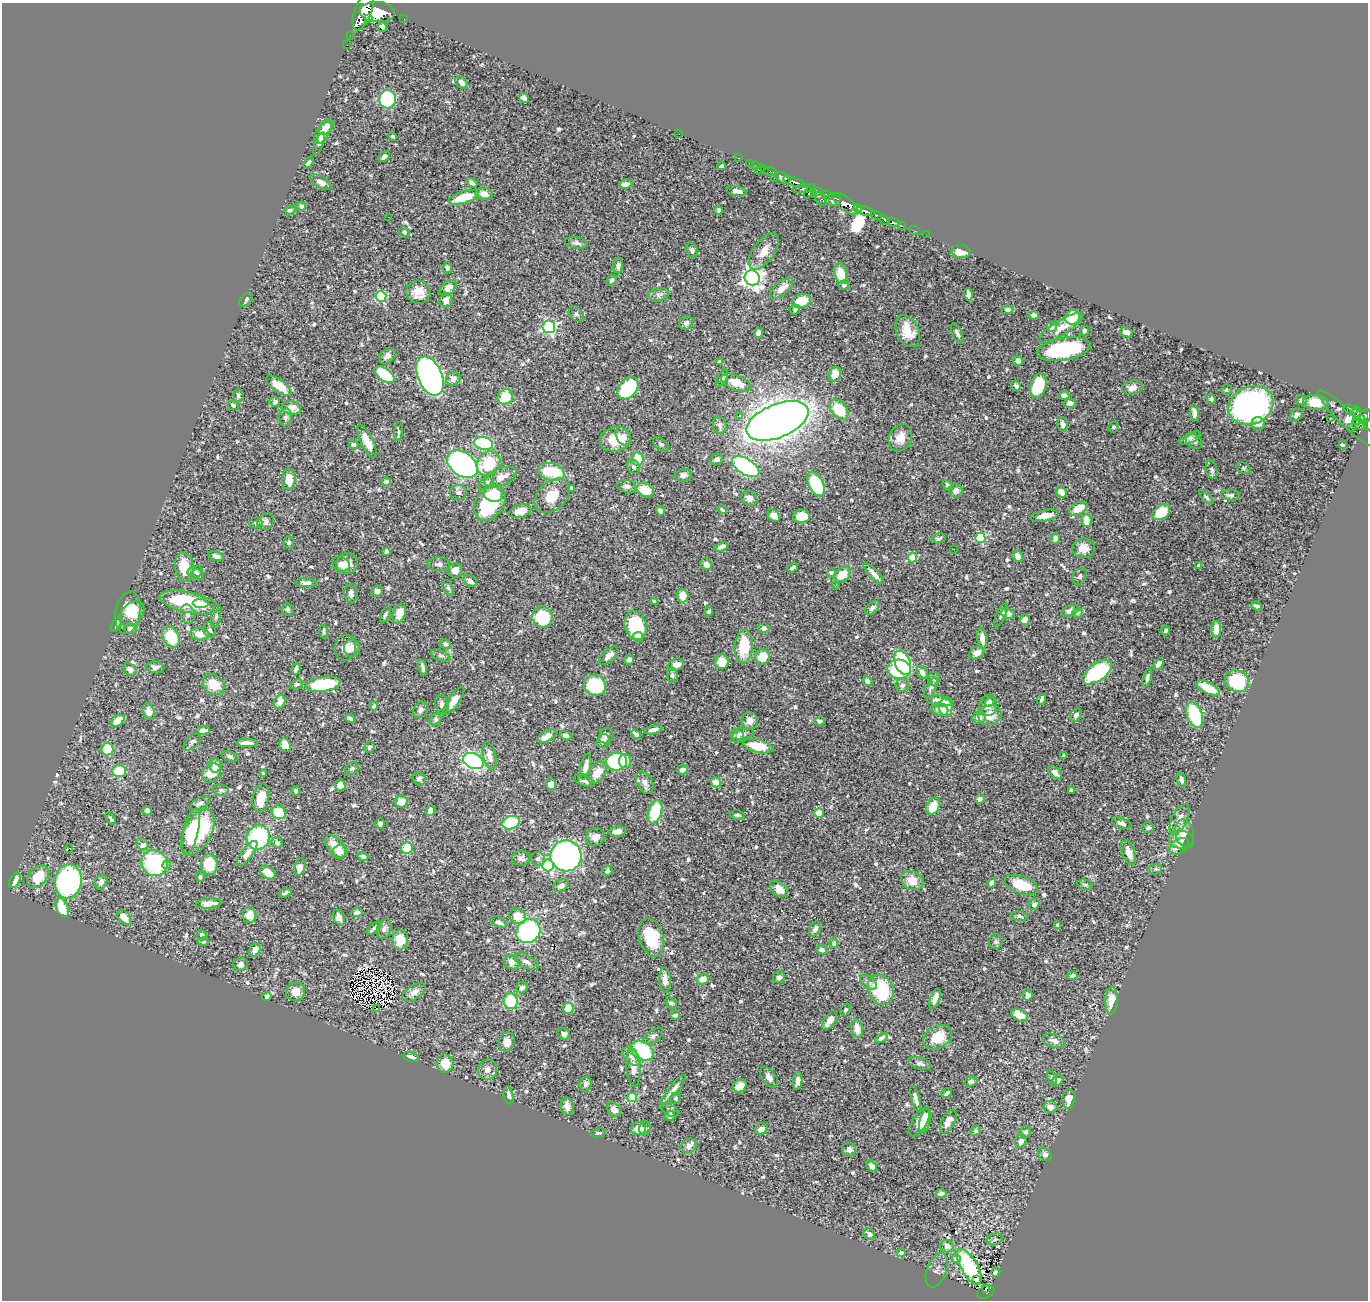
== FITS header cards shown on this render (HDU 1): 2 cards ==
NAXIS1  =                 1366
NAXIS2  =                 1298

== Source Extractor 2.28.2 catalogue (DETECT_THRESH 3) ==
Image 1366 x 1298 px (HDU 1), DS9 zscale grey, 1 PNG px = 1 image px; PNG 1370 x 1302 px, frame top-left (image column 1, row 1298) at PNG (2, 3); each listed source drawn as its Kron ellipse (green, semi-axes under 4 px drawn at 4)
Background 0.714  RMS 0.015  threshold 0.0459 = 3 sigma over >= 5 px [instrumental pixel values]
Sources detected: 725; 6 with non-positive FLUX_AUTO (blend fragments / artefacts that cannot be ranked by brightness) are neither listed nor drawn; of the other 719, the 500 brightest by FLUX_AUTO listed and drawn (219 fainter detections omitted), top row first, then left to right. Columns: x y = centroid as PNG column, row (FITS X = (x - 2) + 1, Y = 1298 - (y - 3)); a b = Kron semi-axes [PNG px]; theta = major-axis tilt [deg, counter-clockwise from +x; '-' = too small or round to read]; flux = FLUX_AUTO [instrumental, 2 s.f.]
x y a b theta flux
363 11 21 8 69 7000
377 12 18 10 -3 7700
368 19 4 3 - 810
404 19 2 2 - 9.7
382 27 5 4 - 2.3
350 36 2 2 - 6.4
347 45 2 2 - 10
461 82 7 5 -47 5.4
524 98 5 4 - 4
388 99 9 8 - 92
326 127 8 6 48 8.4
323 133 13 6 57 13
679 134 2 2 - 3.2
393 137 3 3 - 2.6
319 144 12 4 68 3.6
384 157 6 4 42 3.9
739 158 3 2 - 24
308 162 6 3 52 2
749 163 2 2 - 12
755 165 3 2 - 29
722 166 4 3 - 2.3
760 169 6 2 45 38
764 169 3 2 - 31
770 172 6 3 -3 40
774 177 3 2 - 20
783 178 8 5 -29 1900
321 182 12 5 -31 6.2
794 182 12 3 -21 1600
472 183 6 4 -33 2.5
625 184 7 4 7 5.7
803 188 11 4 8 560
737 191 10 5 -11 5.1
810 191 8 3 57 560
817 192 7 4 -13 700
484 194 8 6 -7 9.7
827 195 6 4 -21 470
464 197 15 6 17 30
821 199 7 5 -50 290
833 200 8 6 13 1100
846 204 15 6 -40 3500
301 206 4 4 - 3.4
858 208 4 3 - 520
290 210 6 4 14 2.4
719 210 4 4 - 3.4
865 211 9 4 -14 1600
876 215 6 3 -24 370
388 217 2 2 - 22
884 219 6 3 -42 200
893 222 6 3 -25 78
902 226 2 2 - 13
914 230 6 2 -18 17
404 232 5 5 - 2.3
926 235 2 2 - 5.5
576 243 11 5 -10 3.8
692 250 7 6 - 3
764 251 21 10 55 14
961 251 9 6 -3 13
618 266 8 5 90 3.6
447 268 5 5 - 2.7
841 273 10 6 -82 19
752 278 8 7 - 650
612 280 5 4 - 2.7
844 285 5 4 - 2.6
448 288 10 6 42 8
782 288 14 7 39 9.3
418 292 12 11 - 14
968 294 6 4 -85 6.3
659 295 10 6 10 4.1
381 296 5 5 - 99
246 299 8 5 46 2.2
446 300 7 6 - 7.4
802 301 9 7 15 23
795 310 5 5 - 2.1
1008 310 6 4 0 2.6
577 314 9 6 -47 2.9
1034 315 5 4 - 5.1
1073 317 7 7 - 47
686 323 7 6 - 4.3
549 327 6 6 - 220
1052 327 5 5 - 4.1
1061 328 26 7 32 12
908 331 17 11 -65 22
1085 331 5 4 - 2.3
1126 332 7 4 -23 7.2
758 333 5 4 - 4.1
957 333 11 5 -67 3.7
1064 349 27 11 10 84
387 356 9 6 43 4.9
1018 361 5 5 - 6.8
720 362 4 3 - 2.3
835 374 7 6 - 14
384 375 12 6 -36 63
430 376 21 12 -67 430
722 378 9 4 61 2.7
453 379 7 6 - 5.8
736 383 16 7 -21 20
279 386 15 6 -35 23
1016 386 5 4 - 2.3
1038 386 13 7 74 60
628 388 13 8 49 63
1132 388 10 7 13 7.6
1226 390 5 5 - 2.1
238 395 6 5 - 3.1
1064 395 5 4 - 5.1
505 397 8 7 - 25
1211 399 5 4 - 2.8
1301 400 5 5 - 4.2
275 401 5 5 - 3
1316 402 13 7 -6 27
1070 403 5 4 - 5.5
233 405 5 4 - 2.3
1251 405 23 18 23 320
291 408 10 6 -8 16
839 409 11 7 -51 43
1351 409 7 3 -20 260
1194 412 9 4 -83 4.8
1357 413 7 3 90 340
740 415 3 3 - 3.7
1296 415 7 5 49 3
1365 416 7 5 57 630
286 417 9 6 86 3.1
1330 419 2 2 - 170
1348 420 41 8 -44 71
1359 420 6 3 26 360
778 421 33 16 22 1400
1063 424 7 5 -76 4
1258 424 7 6 - 7.6
1359 424 7 5 -45 430
720 425 9 6 -78 4.5
1113 427 6 5 - 2.3
1351 427 2 2 - 11
399 432 9 4 85 2.2
623 436 10 6 -59 4.9
900 438 14 11 65 13
1190 438 11 5 24 4.1
615 439 15 12 12 28
367 441 18 6 -64 17
1194 441 9 6 -35 3.6
483 443 10 6 -9 120
354 444 5 4 - 2.2
661 444 9 5 -38 2.5
1342 445 4 3 - 2.4
638 459 7 6 - 25
716 459 7 5 25 4
488 463 13 11 54 43
462 464 17 11 -35 270
634 467 8 6 -58 2.8
746 467 15 8 -32 220
1244 468 8 5 -27 1.9
1212 470 9 5 -74 3
551 472 14 8 -15 53
683 475 8 6 11 3.7
501 477 17 9 23 12
289 479 11 6 -88 17
386 482 4 4 - 4.7
487 483 9 5 43 2.7
816 484 13 7 -64 80
947 485 6 4 -48 3.2
627 486 9 6 -11 5.7
571 489 4 4 - 8.5
645 490 9 6 -22 25
956 491 7 6 - 7.8
458 492 8 7 - 3.5
1061 492 6 5 - 10
493 494 9 7 -8 30
1230 495 9 5 -7 2.8
552 496 20 14 42 22
1206 497 9 4 -46 2.1
749 498 8 7 - 5.4
490 503 19 14 57 96
1078 509 10 6 30 17
722 510 5 3 - 2.1
520 511 11 6 17 13
660 511 5 4 - 4.6
1161 512 10 6 36 32
774 516 7 5 -44 6.7
801 516 8 6 7 26
1045 516 14 5 11 15
1086 520 6 5 - 16
266 522 8 7 - 4.7
256 523 6 5 - 2.1
938 538 7 4 13 2.8
980 538 5 5 - 80
1055 539 5 4 - 3.7
289 542 6 5 - 2.2
721 547 7 4 23 3.6
1084 548 11 10 - 12
954 549 2 2 - 2.3
386 551 4 3 - 2.2
216 556 8 4 -19 3.4
1018 556 6 5 - 7.6
912 558 4 4 - 50
347 563 11 10 - 10
341 564 9 7 -25 8.1
439 564 11 7 0 4
706 564 6 5 - 7.2
1199 565 4 4 - 2.1
184 567 15 9 -81 25
793 568 5 3 - 3.1
455 570 7 7 - 6.4
195 572 7 5 12 3.1
831 573 4 4 - 5.9
198 574 6 4 -34 2.1
842 574 9 6 42 16
874 574 13 4 -46 7.1
1080 576 9 6 63 2.8
470 581 7 5 -36 4.1
306 583 11 4 -4 4.1
835 586 2 2 - 3.6
448 588 8 5 -62 2.3
377 591 6 5 - 4.7
351 593 9 6 -88 4.5
682 596 7 6 - 12
189 602 30 10 -12 73
654 602 4 3 - 2
201 604 8 4 -4 6.8
1257 606 6 3 -19 3.1
872 608 8 5 45 3.6
288 609 6 6 - 2
1070 610 9 5 24 5.4
709 611 5 4 - 2.4
128 613 21 12 80 24
132 613 14 10 44 20
1078 613 5 5 - 2.1
188 614 9 7 -75 4.2
399 614 10 6 70 11
1008 614 7 5 -22 7.8
385 615 8 3 66 2.2
1001 615 13 4 65 2.6
216 616 11 5 80 2.4
542 617 11 10 - 52
1025 620 5 5 - 7.4
116 624 8 4 58 2.2
636 625 15 10 -74 67
764 628 6 5 - 3.3
131 629 6 5 - 3.3
1216 629 8 5 86 11
210 630 8 6 -71 2.4
1166 630 5 4 - 2.7
324 632 7 4 -86 2.1
200 634 10 6 -7 9.2
171 637 11 8 -61 42
638 637 5 4 - 7.3
982 638 10 5 -85 9.5
446 644 5 4 - 2.8
744 646 16 9 85 37
345 648 13 11 78 10
352 648 9 8 - 6
977 653 8 6 30 7.6
441 655 10 5 -22 2.8
609 656 12 6 43 8.1
763 657 7 7 - 18
629 660 5 4 - 4.2
722 662 7 7 - 18
903 663 13 7 -67 90
1159 664 6 4 60 6.9
676 665 8 6 17 8.9
155 667 9 5 -3 4.4
422 667 8 3 -77 3
296 669 6 3 73 3.6
899 669 12 9 -5 160
130 670 7 5 -41 5.5
922 672 7 5 -59 4.5
1097 672 17 9 36 130
672 675 8 5 -81 2.2
1147 678 9 4 74 3
934 679 7 6 - 2.4
867 681 5 4 - 5
1237 681 12 11 - 46
297 684 7 4 21 2.8
323 684 18 7 9 52
214 685 11 9 -38 20
595 685 11 10 - 78
902 685 7 6 - 3.4
931 688 11 5 63 2.6
1208 688 12 5 -26 24
1042 699 5 3 - 2.4
454 701 17 5 55 10
940 701 13 5 -8 12
280 702 7 5 67 14
990 702 5 4 - 2.4
442 704 9 7 -77 4.1
374 706 4 3 - 2
988 706 10 9 - 8.9
946 707 9 6 -87 26
940 709 8 6 -19 6.2
420 710 8 7 - 3.7
149 711 8 5 -68 7.4
990 715 11 9 20 16
1076 715 7 5 60 4.4
1195 715 13 7 -69 67
979 718 7 6 - 7.5
350 719 5 3 - 2.1
436 719 6 5 - 2.5
118 721 8 5 37 17
750 721 8 8 - 7.6
819 721 5 4 - 3.7
203 730 7 4 6 3.9
653 730 9 4 13 5.1
636 734 5 4 - 3.3
742 734 12 6 6 4.7
566 735 6 4 -28 3.5
547 736 11 5 27 12
606 736 8 7 - 3.2
738 737 6 5 - 2.4
603 741 7 6 - 5.7
192 742 11 5 45 2.9
247 743 10 4 0 6.6
285 745 7 5 -67 12
758 746 15 6 -13 32
369 747 6 5 - 2.5
107 749 6 6 - 33
230 756 8 5 -22 2.7
490 756 14 6 -77 7.9
1064 756 4 3 - 2.3
473 761 11 7 -26 270
625 761 7 6 - 13
617 762 10 9 - 120
215 765 7 6 - 9
586 766 13 5 78 9.1
352 768 7 5 31 2.6
682 770 5 4 - 3.5
119 771 7 6 - 24
211 773 10 8 45 16
597 773 12 8 54 14
1055 773 8 5 -42 6.1
263 774 3 3 - 2.1
419 779 7 6 - 3.5
1181 780 8 4 -79 3.6
585 781 10 5 -21 3.3
716 782 5 4 - 15
645 783 12 7 -63 5.8
551 784 6 5 - 6.5
340 785 6 5 - 6.3
221 790 8 5 -9 2.8
1071 790 3 3 - 2
296 791 4 4 - 3.6
261 798 14 8 80 19
980 799 5 4 - 3.2
401 802 6 6 - 11
200 803 11 5 25 3.4
933 806 9 6 64 18
147 811 5 4 - 4.7
430 811 5 4 - 7.6
279 812 7 6 - 36
655 812 12 6 72 46
819 813 5 5 - 15
737 815 8 4 -8 2.7
111 819 7 3 -51 2
1180 819 16 8 64 9.3
511 823 9 6 20 48
1122 823 10 5 -20 4.2
380 824 5 4 - 2.8
1148 828 6 5 - 2.4
191 831 23 7 77 42
617 831 8 5 5 6.2
198 832 25 13 62 100
1184 833 14 9 -79 14
258 837 12 11 - 96
595 837 10 8 29 7.9
1181 840 13 9 -13 9.1
277 842 6 5 - 3.2
142 844 7 5 -51 8.2
335 846 13 7 -48 17
1179 846 11 7 34 12
407 848 6 6 - 22
69 849 4 2 - 5.4
340 852 7 6 - 8.6
1129 853 13 6 -69 9.9
247 854 15 5 53 9.3
363 856 5 4 - 2.7
566 856 16 15 - 380
521 858 9 7 3 4.3
538 859 7 6 - 3
154 863 13 12 - 100
209 864 10 8 -89 31
167 865 4 4 - 3.3
548 865 6 6 - 180
300 867 8 5 79 7.6
1156 869 6 5 - 2
607 871 5 5 - 2.6
268 873 9 5 -37 14
38 877 13 9 48 26
200 877 5 4 - 2.3
15 880 8 5 63 13
912 880 11 9 -25 15
68 881 17 13 82 200
101 882 7 6 - 5
992 883 5 4 - 6.2
1021 885 17 8 -20 33
1085 885 8 5 -12 2.4
561 886 8 6 30 5.6
779 889 10 6 -40 13
285 893 7 3 26 2
208 904 13 5 5 9.6
1034 904 6 5 - 3.8
62 908 10 6 -67 23
357 912 6 4 17 3.6
250 915 8 7 - 14
518 916 8 7 - 17
1019 916 9 5 -5 2.8
124 917 8 5 -48 13
339 918 8 5 -64 6.5
499 922 9 5 -25 3.8
1057 925 4 3 - 2
374 928 9 2 44 2.2
384 929 10 7 69 4.6
815 929 8 5 62 5.1
528 931 13 11 41 130
202 935 5 5 - 3.1
651 937 19 12 -74 42
400 940 10 8 82 14
203 942 5 4 - 2.2
996 942 7 6 - 2.8
834 943 5 4 - 2.4
255 950 7 5 60 9.3
822 950 6 4 -24 3.2
526 961 13 6 -29 5.7
512 962 7 7 - 8.6
240 964 7 6 - 4.5
1072 975 5 4 - 2.3
779 977 6 5 - 3.7
702 979 6 5 - 13
665 980 12 6 -88 7.6
868 982 9 6 -39 4.2
522 987 6 5 - 4.4
881 990 16 12 -63 82
295 992 9 9 - 12
414 992 13 6 35 8.4
1028 995 6 5 - 4.1
267 996 5 4 - 3
935 999 10 4 69 6.6
511 1001 8 7 - 57
1112 1001 14 6 87 17
671 1003 6 5 - 2.4
376 1008 2 2 - 26
568 1008 5 5 - 16
846 1009 6 4 56 2.2
675 1015 5 3 - 2.9
1020 1015 9 5 -29 20
830 1021 11 5 55 9.8
857 1029 9 6 -79 12
564 1034 7 5 -43 4.1
653 1036 11 6 36 3.5
937 1037 15 11 30 24
881 1038 6 4 32 3.5
1054 1041 12 6 -18 5.8
507 1042 10 7 74 8.2
642 1051 12 9 -31 76
411 1057 8 5 -14 4.1
631 1057 11 6 -42 4.7
445 1063 9 8 - 20
920 1064 12 6 -18 3.5
633 1068 19 7 -86 8.5
487 1069 10 9 - 5.6
769 1077 12 7 -53 5.7
1052 1078 8 4 -71 2.2
1058 1080 6 5 - 2.6
798 1081 9 4 85 4.6
971 1081 6 5 - 2.5
585 1084 7 6 - 3
740 1086 7 6 - 14
673 1090 19 4 52 8.3
947 1093 6 3 39 3.5
509 1095 9 5 -80 3.8
632 1098 5 4 - 67
676 1098 6 5 - 2.1
916 1099 13 4 -76 5.6
1069 1099 9 6 86 13
567 1106 9 6 -77 7.4
1050 1107 7 6 - 6.1
614 1110 8 6 -50 7.3
670 1110 9 5 -31 2.7
670 1116 5 4 - 4.5
925 1120 12 5 75 9.8
948 1121 13 6 62 8.3
920 1122 16 7 58 18
638 1128 7 6 - 10
645 1128 7 5 68 3.6
761 1129 6 5 - 5.6
976 1131 5 5 - 2.8
1025 1132 6 5 - 3.1
598 1133 8 3 8 2.1
1021 1141 7 5 72 5.5
689 1146 8 7 - 5.6
849 1150 7 7 - 5.2
1045 1154 8 6 -46 3.1
872 1166 6 4 -54 4.7
941 1194 5 4 - 4.2
869 1234 6 5 - 2.9
995 1239 8 5 18 2.3
947 1246 6 6 - 5.6
901 1253 4 4 - 6
956 1259 4 4 - 14
969 1267 20 8 -60 77
937 1270 18 10 69 7.3
996 1272 5 3 - 2.5
977 1280 4 3 - 4.3
985 1289 3 2 - 17
986 1292 9 6 24 140
At the frame edge (FLAGS 8, measured only in part): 1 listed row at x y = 363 11
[219 fainter detections neither listed nor drawn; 6 non-positive-flux detections neither listed nor drawn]